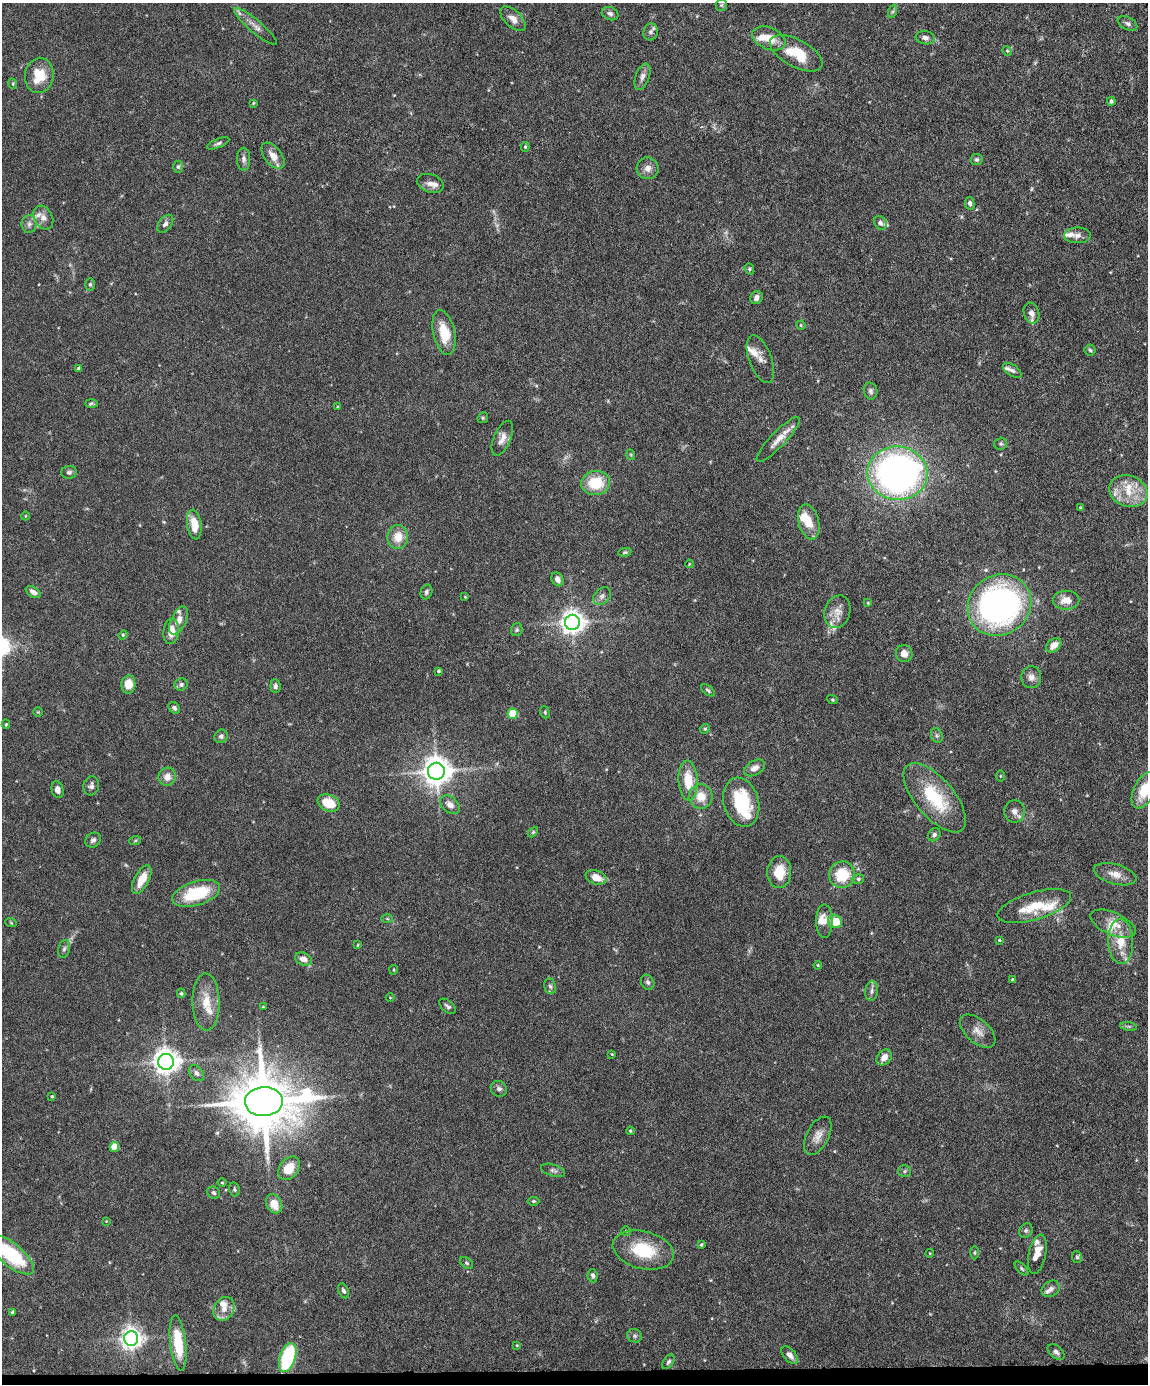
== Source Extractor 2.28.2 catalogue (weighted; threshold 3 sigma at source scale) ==
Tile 10 of 4 x 3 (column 2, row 3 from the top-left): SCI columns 1148-2293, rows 239-1620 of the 4586 x 4516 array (HDU 1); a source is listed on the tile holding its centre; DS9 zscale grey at full resolution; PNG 1150 x 1386 px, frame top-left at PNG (2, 3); each listed source drawn as its Kron ellipse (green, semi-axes under 4 px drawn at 4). Shown black and unused: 1% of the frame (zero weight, under 4 of 8 exposures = <1% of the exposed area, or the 3 px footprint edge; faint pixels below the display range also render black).
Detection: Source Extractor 2.28.2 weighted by HDU 2 'WHT'; one run over the whole footprint, this tile lists its part. Background 0.0981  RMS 0.0031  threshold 0.0127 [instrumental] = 3 sigma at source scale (4.09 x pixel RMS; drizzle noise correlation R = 1.36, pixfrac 0.8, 0.05/0.05 arcsec/px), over >= 5 px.
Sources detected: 208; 2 too faint to see at this stretch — neither listed nor drawn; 24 inside a brighter listed object's ellipse — not listed separately; the other 182 listed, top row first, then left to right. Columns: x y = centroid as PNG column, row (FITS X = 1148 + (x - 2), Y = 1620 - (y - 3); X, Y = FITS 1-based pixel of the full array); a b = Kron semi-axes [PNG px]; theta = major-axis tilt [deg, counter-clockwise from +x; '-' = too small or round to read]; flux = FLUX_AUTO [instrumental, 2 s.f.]
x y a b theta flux
721 5 6 5 - 0.51
893 11 7 4 71 0.52
610 14 8 6 -23 0.88
513 19 16 8 -43 2
1127 23 10 6 -27 0.94
255 26 27 6 -40 2.3
651 32 8 7 - 0.98
769 38 17 11 -22 4.4
925 38 9 6 -8 1.2
1007 51 5 4 - 0.32
796 53 29 13 -28 9
39 75 18 14 81 7.2
642 77 14 7 71 1.4
13 84 5 3 - 0.34
1111 101 4 4 - 0.62
253 103 4 3 - 0.29
218 143 12 4 23 0.71
525 147 5 4 - 0.36
273 156 15 8 -53 3
244 159 11 6 -90 1.2
977 160 6 5 - 0.53
178 167 6 5 - 0.58
648 168 11 10 - 1.8
430 183 14 9 -19 1.9
970 203 6 4 -78 0.78
43 218 12 9 -61 2.2
880 223 7 6 - 0.71
29 224 9 7 88 1.1
165 224 10 6 52 1
1077 235 13 8 1 1.6
749 269 6 4 -69 0.48
90 284 6 5 - 0.51
756 298 7 5 58 1.3
1031 313 11 7 -73 1.8
801 325 5 4 - 0.29
444 332 23 10 -77 7.6
1090 350 5 5 - 0.45
760 359 25 11 -70 2.3
79 369 4 3 - 0.78
1012 370 10 5 -33 0.9
871 391 8 6 -78 0.8
91 404 6 4 -3 0.45
337 407 4 2 - 0.19
483 418 6 5 - 0.36
502 438 19 8 66 2.2
778 439 30 7 46 3.3
1001 444 6 6 - 0.52
631 455 5 3 - 0.28
69 472 8 6 1 0.66
897 473 30 26 -4 120
596 483 14 12 7 9
1128 491 19 15 -19 6.5
1080 507 3 3 - 0.23
25 516 4 3 - 0.21
809 522 18 10 -76 4.7
194 525 15 7 -82 4.7
398 537 12 10 82 4.1
625 552 6 4 9 0.41
689 564 4 3 - 0.21
557 579 7 5 -63 1.4
33 592 8 5 -32 1.2
426 592 7 5 70 0.7
602 596 10 7 44 1.1
465 597 4 3 - 0.21
1066 600 13 9 0 3.1
868 603 4 3 - 0.27
999 605 33 30 36 96
837 612 16 13 73 3
179 620 15 7 65 2.3
572 622 7 7 - 230
517 630 6 5 - 0.53
171 631 13 8 84 3
123 635 4 4 - 0.35
1054 645 9 6 41 2.8
904 654 8 8 - 2.2
438 671 4 3 - 0.38
1031 677 11 10 - 1.5
181 684 7 6 - 0.84
128 685 9 7 84 4
275 686 7 5 -84 0.76
708 690 8 4 -38 0.5
832 700 6 3 -20 0.31
174 708 6 5 - 0.75
38 712 5 4 - 0.27
545 712 6 4 -71 0.36
513 714 5 5 - 10
6 724 4 4 - 0.29
705 729 5 4 - 0.37
937 735 7 5 -69 0.61
221 736 7 6 - 0.81
755 768 11 7 30 1.6
436 771 8 8 - 400
1000 776 5 3 - 0.27
167 777 9 8 - 2.3
688 781 20 9 -87 6.5
91 786 10 7 78 1.1
57 790 8 6 -76 1.4
1144 790 19 10 65 7.6
701 796 12 11 - 4.1
935 798 42 19 -50 17
741 802 25 17 -75 16
329 803 11 8 -23 6.2
450 805 11 7 -40 1.8
1014 812 11 10 - 1.6
533 832 6 3 46 0.33
934 835 7 5 51 0.81
93 840 8 7 - 0.82
135 841 6 4 20 0.34
779 872 16 12 87 6.4
1115 874 22 10 -15 2.9
842 875 13 13 - 9.6
596 877 11 7 -20 3.4
858 879 6 4 13 0.51
142 880 16 7 62 4.5
196 893 24 12 17 15
1034 906 38 13 16 9.3
387 919 6 4 -2 0.37
824 921 17 8 90 2.8
835 922 7 6 - 5.9
11 923 6 3 -20 0.28
1113 924 24 11 -23 4.3
999 940 3 3 - 0.28
1121 941 22 12 -88 5.9
358 945 4 2 - 0.24
64 949 9 5 78 0.77
303 959 8 6 -26 2
818 965 4 3 - 0.3
394 970 5 2 - 0.25
1012 980 3 3 - 0.36
648 982 8 6 -60 0.72
550 986 8 6 -73 0.7
872 991 10 6 81 0.96
181 993 4 3 - 0.38
390 998 4 3 - 0.19
206 1002 28 13 -88 5.5
448 1006 10 5 -41 0.74
263 1007 3 3 - 0.22
1129 1026 8 4 -8 0.54
978 1031 21 11 -41 2.8
612 1054 3 3 - 0.22
884 1057 9 6 52 2.1
166 1062 8 8 - 290
196 1073 9 6 -51 0.84
499 1089 8 7 - 1
52 1096 4 3 - 0.28
264 1102 19 14 2 2200
630 1131 4 3 - 0.34
818 1136 21 11 62 2.8
114 1147 5 5 - 6
289 1168 13 9 52 5
553 1170 12 5 -18 0.84
904 1171 6 6 - 0.47
222 1183 5 3 - 0.24
234 1189 7 5 -78 0.48
214 1193 7 5 -44 0.55
533 1201 6 4 0 0.37
274 1204 10 7 -63 3.5
106 1221 3 3 - 0.18
1026 1230 8 6 58 0.61
626 1231 5 5 - 0.37
701 1245 3 3 - 0.33
643 1250 31 18 -13 12
930 1253 4 3 - 0.22
974 1253 7 3 -90 0.32
1037 1254 20 8 78 3.1
11 1255 27 11 -39 20
1077 1257 6 5 - 0.53
466 1263 7 5 -41 0.43
1022 1269 8 4 -46 0.43
593 1276 7 5 -83 0.6
1051 1289 10 7 36 1.2
343 1291 8 5 -66 0.71
224 1309 12 9 61 2.3
13 1312 4 3 - 0.66
634 1336 7 6 - 0.7
131 1338 7 7 - 180
178 1343 28 8 -83 7.9
517 1345 4 3 - 0.21
1056 1352 9 6 -39 0.96
790 1355 10 6 -49 1.5
288 1358 15 8 71 23
668 1362 8 5 56 0.6
Isophote crosses this tile's border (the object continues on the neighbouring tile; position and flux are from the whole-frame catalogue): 2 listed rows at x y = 1144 790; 11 1255